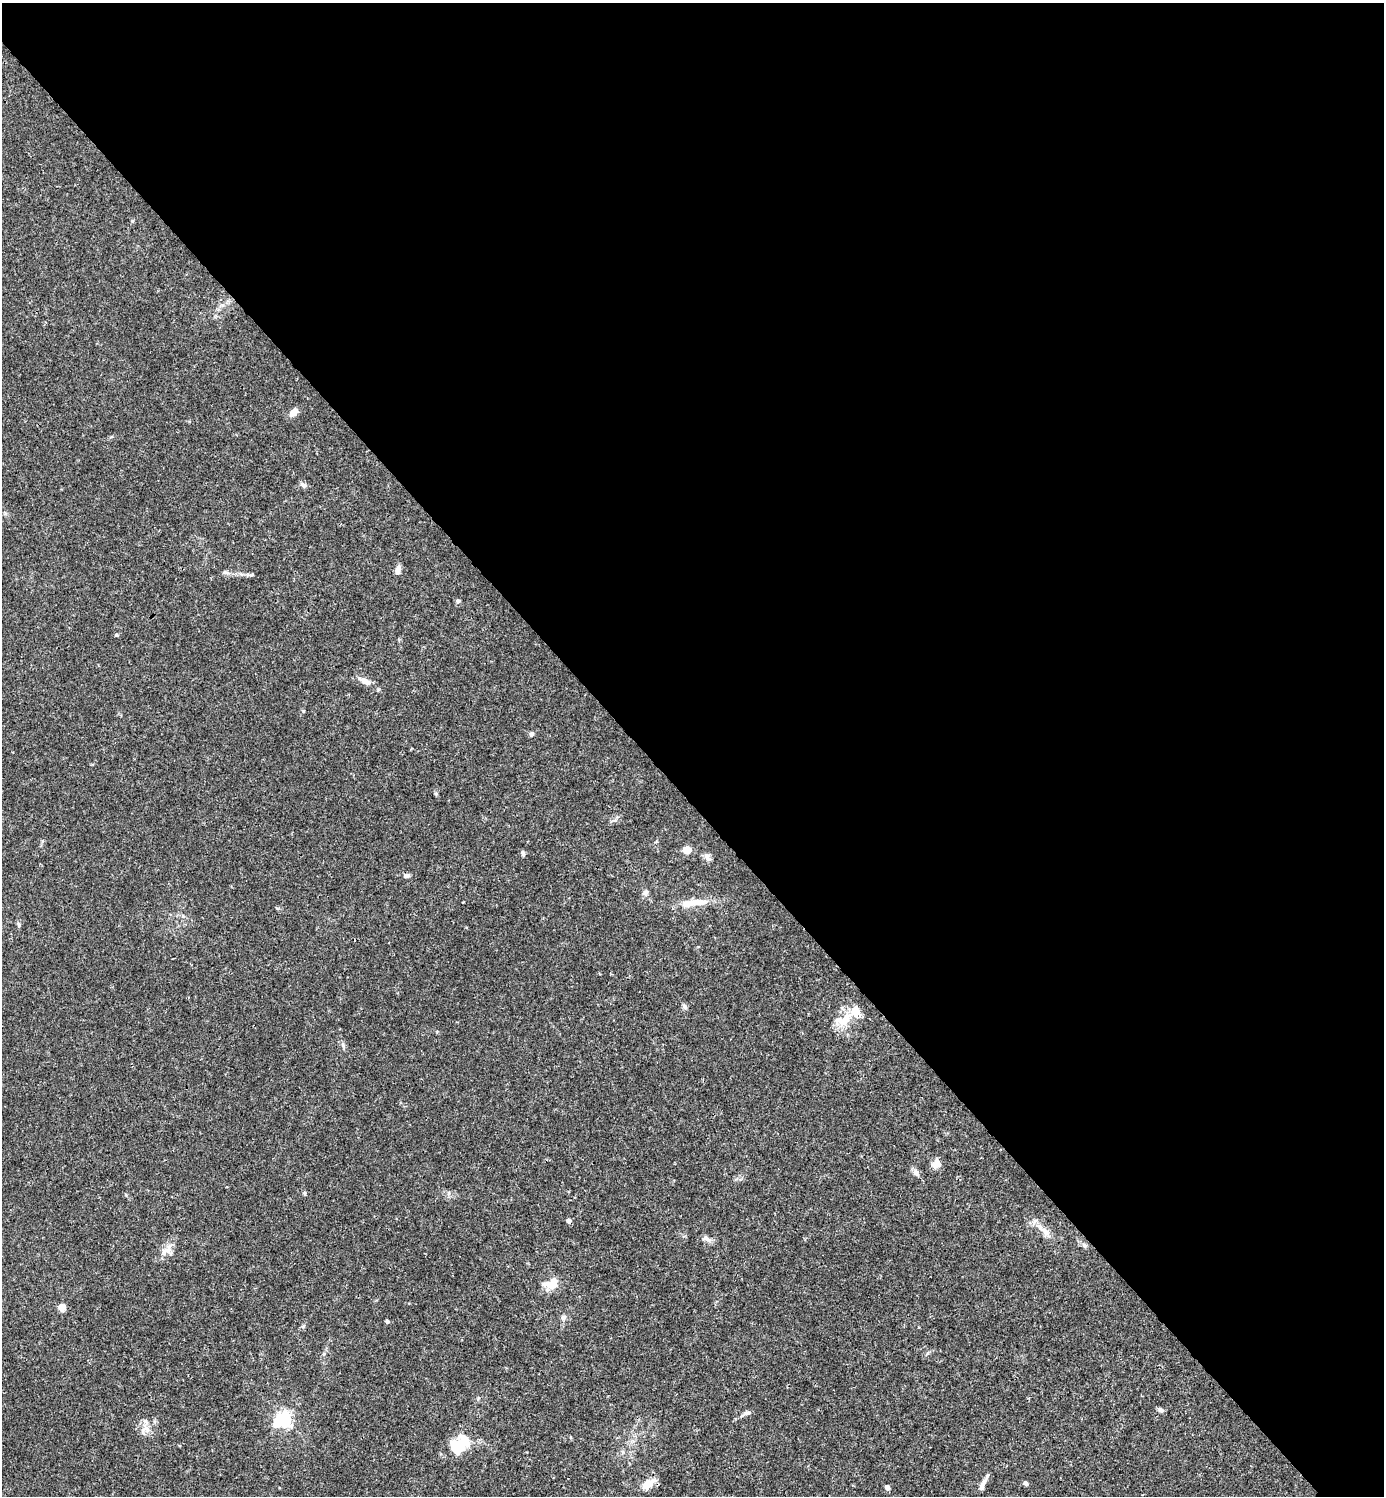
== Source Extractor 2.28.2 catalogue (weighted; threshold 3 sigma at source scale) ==
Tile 3 of 4 x 4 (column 3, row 1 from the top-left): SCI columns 3062-4443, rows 4485-5978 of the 5981 x 5982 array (HDU 1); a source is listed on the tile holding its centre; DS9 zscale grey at full resolution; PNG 1386 x 1498 px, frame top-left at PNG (2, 3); no overlay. Shown black and unused: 54% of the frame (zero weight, under 3 of 4 exposures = <1% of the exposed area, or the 3 px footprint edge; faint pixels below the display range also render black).
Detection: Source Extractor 2.28.2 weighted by HDU 2 'WHT'; one run over the whole footprint, this tile lists its part. Background 0.0151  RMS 0.0022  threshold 0.00971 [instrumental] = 3 sigma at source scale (4.5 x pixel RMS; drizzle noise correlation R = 1.50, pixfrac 1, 0.05/0.05 arcsec/px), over >= 5 px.
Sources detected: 47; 1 inside a brighter object's white glare — not listed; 5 inside a brighter listed object's ellipse — not listed separately; the other 41 listed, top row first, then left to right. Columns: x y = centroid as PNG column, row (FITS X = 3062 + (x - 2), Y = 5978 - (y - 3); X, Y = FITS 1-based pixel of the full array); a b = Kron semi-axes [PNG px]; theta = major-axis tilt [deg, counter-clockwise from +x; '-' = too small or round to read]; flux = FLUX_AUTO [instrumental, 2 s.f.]
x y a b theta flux
294 412 10 6 51 1.7
303 485 9 6 -38 0.66
398 570 11 6 81 1.1
458 601 6 4 -8 0.41
116 635 5 4 - 0.25
366 681 16 8 -28 1.6
531 734 6 5 - 0.51
436 794 5 3 - 0.2
615 820 5 5 - 0.44
687 850 6 5 - 3.4
523 853 7 5 -72 0.49
707 857 12 6 -74 0.86
407 876 7 5 20 0.58
645 893 8 7 - 0.69
694 903 19 8 -2 2.3
684 1007 6 5 - 0.6
845 1020 25 12 48 4.3
343 1045 7 4 -72 0.4
937 1163 11 9 59 1.8
916 1172 8 7 - 0.94
305 1194 6 3 -72 0.27
569 1221 5 5 - 0.69
1045 1232 15 7 -54 1.5
706 1239 11 6 -23 0.91
1084 1245 8 4 -60 0.45
168 1250 17 6 19 1.4
552 1284 15 10 17 3.9
62 1307 7 6 - 1.7
563 1317 7 6 - 0.63
387 1321 5 4 - 0.36
303 1326 6 5 - 0.37
1161 1410 7 5 -30 0.65
747 1413 10 6 16 0.64
284 1419 6 5 - 57
275 1424 9 7 -85 1.7
146 1429 12 6 -66 1.3
458 1445 24 18 8 5.5
1026 1483 5 5 - 0.56
648 1484 17 8 38 2.9
982 1485 17 5 65 1.2
887 1487 5 4 - 1.1
Unlisted compact peaks at least as high as the median listed source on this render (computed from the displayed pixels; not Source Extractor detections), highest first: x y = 225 572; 251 575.